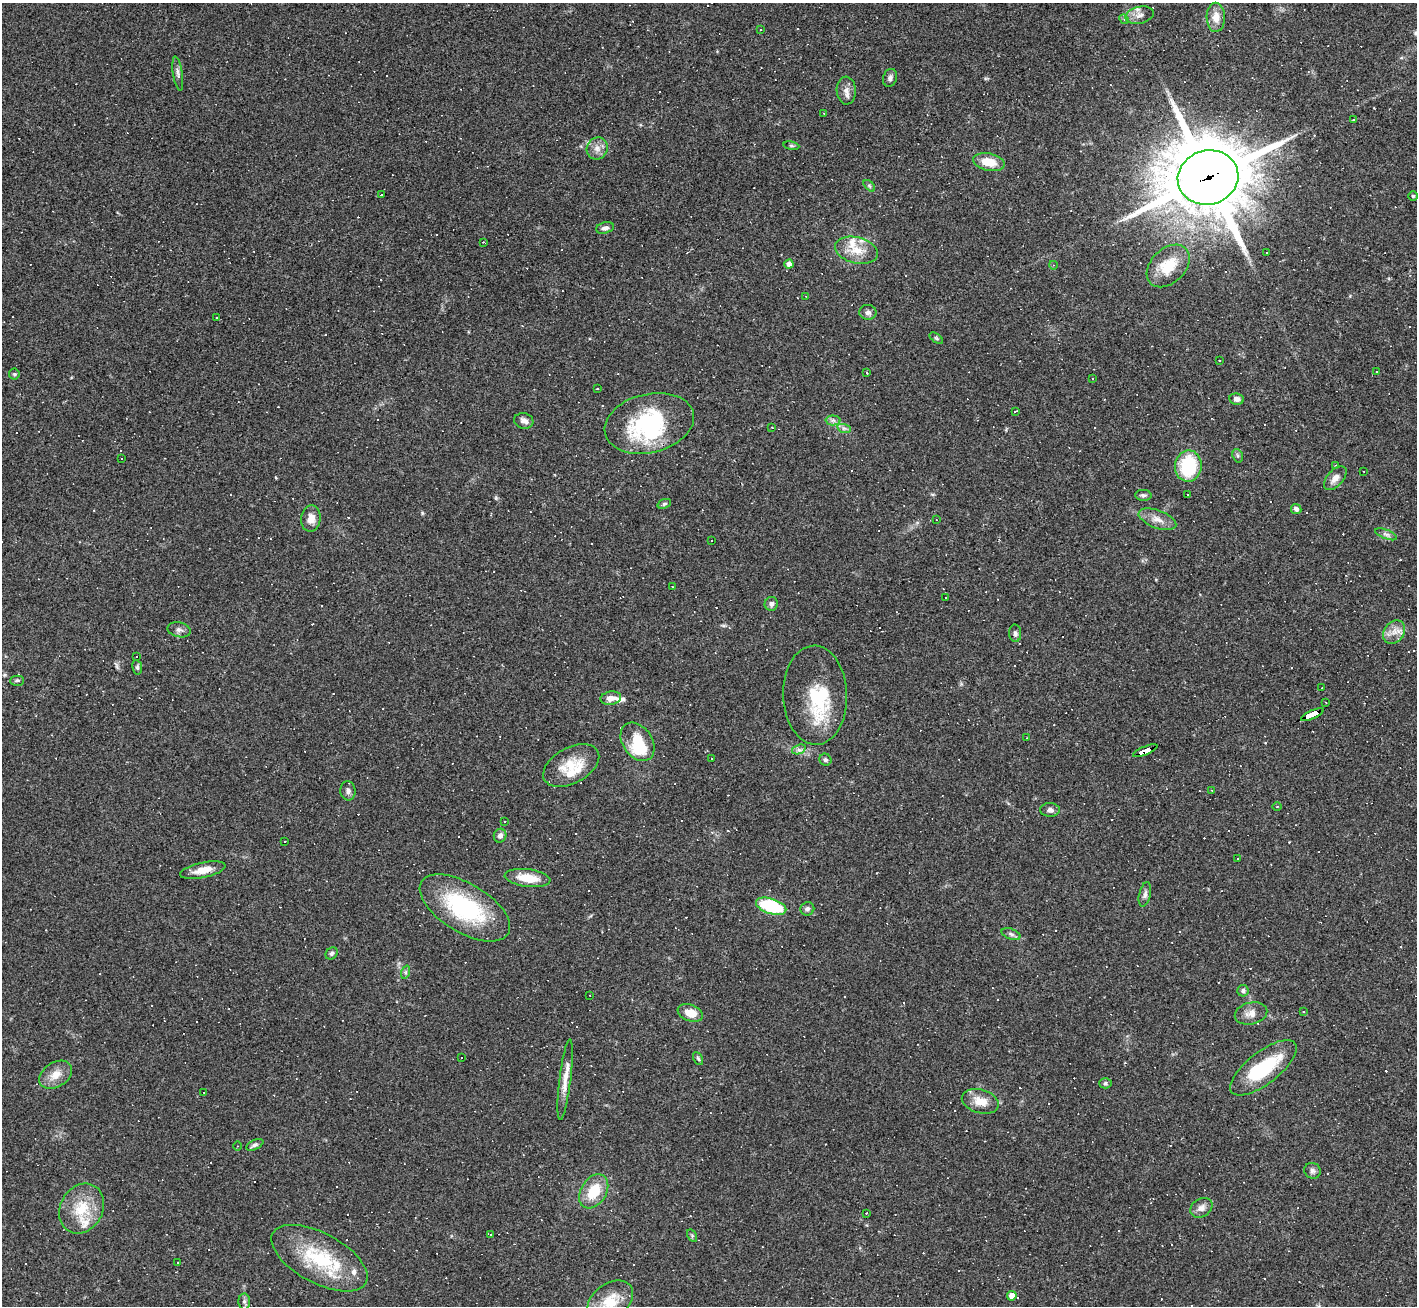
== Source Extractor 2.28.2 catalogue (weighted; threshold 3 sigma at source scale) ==
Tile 10 of 4 x 4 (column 2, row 3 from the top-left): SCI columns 1416-2830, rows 1455-2758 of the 5661 x 5650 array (HDU 1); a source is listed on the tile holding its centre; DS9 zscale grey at full resolution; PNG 1419 x 1308 px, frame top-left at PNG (2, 3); each listed source drawn as its Kron ellipse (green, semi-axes under 4 px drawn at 4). Shown black and unused: <1% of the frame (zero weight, under 3 of 4 exposures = <1% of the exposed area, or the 3 px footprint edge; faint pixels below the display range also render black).
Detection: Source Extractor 2.28.2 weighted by HDU 2 'WHT'; one run over the whole footprint, this tile lists its part. Background 0.0685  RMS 0.0052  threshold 0.0234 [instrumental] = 3 sigma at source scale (4.5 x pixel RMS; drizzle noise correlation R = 1.50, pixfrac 1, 0.05/0.05 arcsec/px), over >= 5 px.
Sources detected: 220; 3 inside a brighter object's white glare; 89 cosmic-ray / hot-pixel residue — neither listed nor drawn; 8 inside a brighter listed object's ellipse — not listed separately; the other 120 listed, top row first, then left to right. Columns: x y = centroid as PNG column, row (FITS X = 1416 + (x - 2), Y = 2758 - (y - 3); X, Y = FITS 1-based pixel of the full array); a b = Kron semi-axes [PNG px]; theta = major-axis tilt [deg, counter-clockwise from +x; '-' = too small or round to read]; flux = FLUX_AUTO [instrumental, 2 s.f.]
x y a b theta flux
1139 15 14 8 12 3.6
1216 17 14 9 -89 5.9
1124 19 5 4 - 0.78
760 30 2 2 - 0.47
178 73 17 5 -81 1.9
890 78 9 7 70 1.7
846 90 14 9 -87 3.5
824 113 2 2 - 0.35
1354 119 4 3 - 1.8
791 146 8 4 -8 0.88
597 148 11 10 - 3.7
989 162 16 8 -11 9.1
1208 177 30 27 15 5000
869 186 7 4 -45 0.8
381 195 3 3 - 0.95
1413 196 5 5 - 0.79
605 228 9 5 14 1.7
483 242 3 2 - 0.4
856 250 22 13 -14 9.7
1267 253 3 2 - 0.49
789 264 4 4 - 3.2
1053 265 4 3 - 0.39
1168 266 25 17 44 15
806 296 3 2 - 0.3
868 312 8 7 - 2
217 318 2 2 - 0.43
936 338 8 4 -35 0.76
1219 361 3 2 - 0.63
1376 372 3 3 - 0.62
867 373 3 2 - 0.36
14 374 5 5 - 0.75
1092 378 3 3 - 0.47
597 388 3 2 - 0.36
1237 399 7 5 -10 2.4
1015 411 4 2 - 0.54
833 420 7 5 0 1.4
524 421 10 7 -11 2.8
649 423 45 29 14 54
772 427 2 2 - 0.54
844 428 7 4 -17 1.2
1238 456 7 5 -73 0.91
121 459 3 2 - 0.81
1335 465 2 2 - 0.39
1188 466 16 13 82 30
1364 471 2 2 - 0.38
1335 478 14 8 47 3.5
1187 494 3 3 - 0.74
1143 495 8 5 -4 1.3
664 504 7 4 20 0.91
1296 509 5 5 - 1.9
311 518 13 10 83 4.7
1157 519 20 9 -21 4.8
936 520 3 2 - 0.32
1386 534 11 4 -21 1.5
711 541 3 3 - 0.94
672 586 3 2 - 0.36
945 597 3 2 - 0.63
771 604 7 6 - 1.8
179 630 12 7 -12 2.1
1394 632 13 10 53 4.7
1015 633 9 6 -87 1.5
136 657 3 3 - 2.7
137 667 7 5 -81 1.1
17 681 7 5 0 1.1
1322 688 3 2 - 0.35
815 695 49 32 -88 29
611 698 10 6 9 3.5
1326 702 3 2 - 0.61
1312 715 12 3 24 180
1027 738 2 2 - 0.35
638 742 21 14 -56 15
799 749 7 4 19 1.5
1145 751 13 4 23 140
712 759 2 2 - 0.35
825 760 6 5 - 1.2
571 766 30 18 29 14
348 791 9 7 -84 2
1212 791 2 2 - 0.33
1277 807 5 3 - 0.47
1050 810 10 6 -1 2
504 821 3 2 - 0.43
500 836 7 6 - 2.3
284 841 3 2 - 0.53
1237 858 2 2 - 0.48
203 870 23 7 12 6.5
528 878 23 9 -7 10
1145 894 12 6 77 1.9
771 906 16 7 -18 34
465 908 50 24 -31 52
807 909 7 6 - 1.3
1011 934 10 5 -19 1.4
332 953 7 5 45 1.2
406 972 7 4 72 0.96
1243 991 5 5 - 1.2
590 996 2 2 - 0.33
1304 1012 3 2 - 0.92
690 1013 13 8 -20 7.4
1251 1013 16 11 14 4.2
461 1058 2 2 - 0.46
698 1058 7 4 -62 0.82
1263 1068 40 16 38 32
56 1075 18 12 32 6.4
565 1080 41 5 83 6.5
1105 1083 6 5 - 0.96
204 1092 2 2 - 0.31
980 1101 19 11 -16 7.8
255 1145 9 5 27 1.2
237 1146 4 3 - 0.52
1312 1171 8 7 - 1.8
594 1191 18 12 58 14
1201 1208 12 9 32 3.1
82 1209 26 21 60 17
867 1213 3 2 - 0.51
491 1234 3 3 - 1.4
692 1236 7 4 -58 0.76
319 1258 53 25 -28 37
178 1262 3 3 - 0.99
1012 1296 5 4 - 6.5
244 1301 8 6 90 1.4
610 1301 26 17 38 14
Overlapping masked pixels (flux is a lower limit): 3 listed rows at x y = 1208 177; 1312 715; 1145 751
Isophote crosses this tile's border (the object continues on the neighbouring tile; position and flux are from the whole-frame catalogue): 1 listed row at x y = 610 1301
Unlisted compact peaks at least as high as the median listed source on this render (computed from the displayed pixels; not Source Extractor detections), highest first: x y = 422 513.